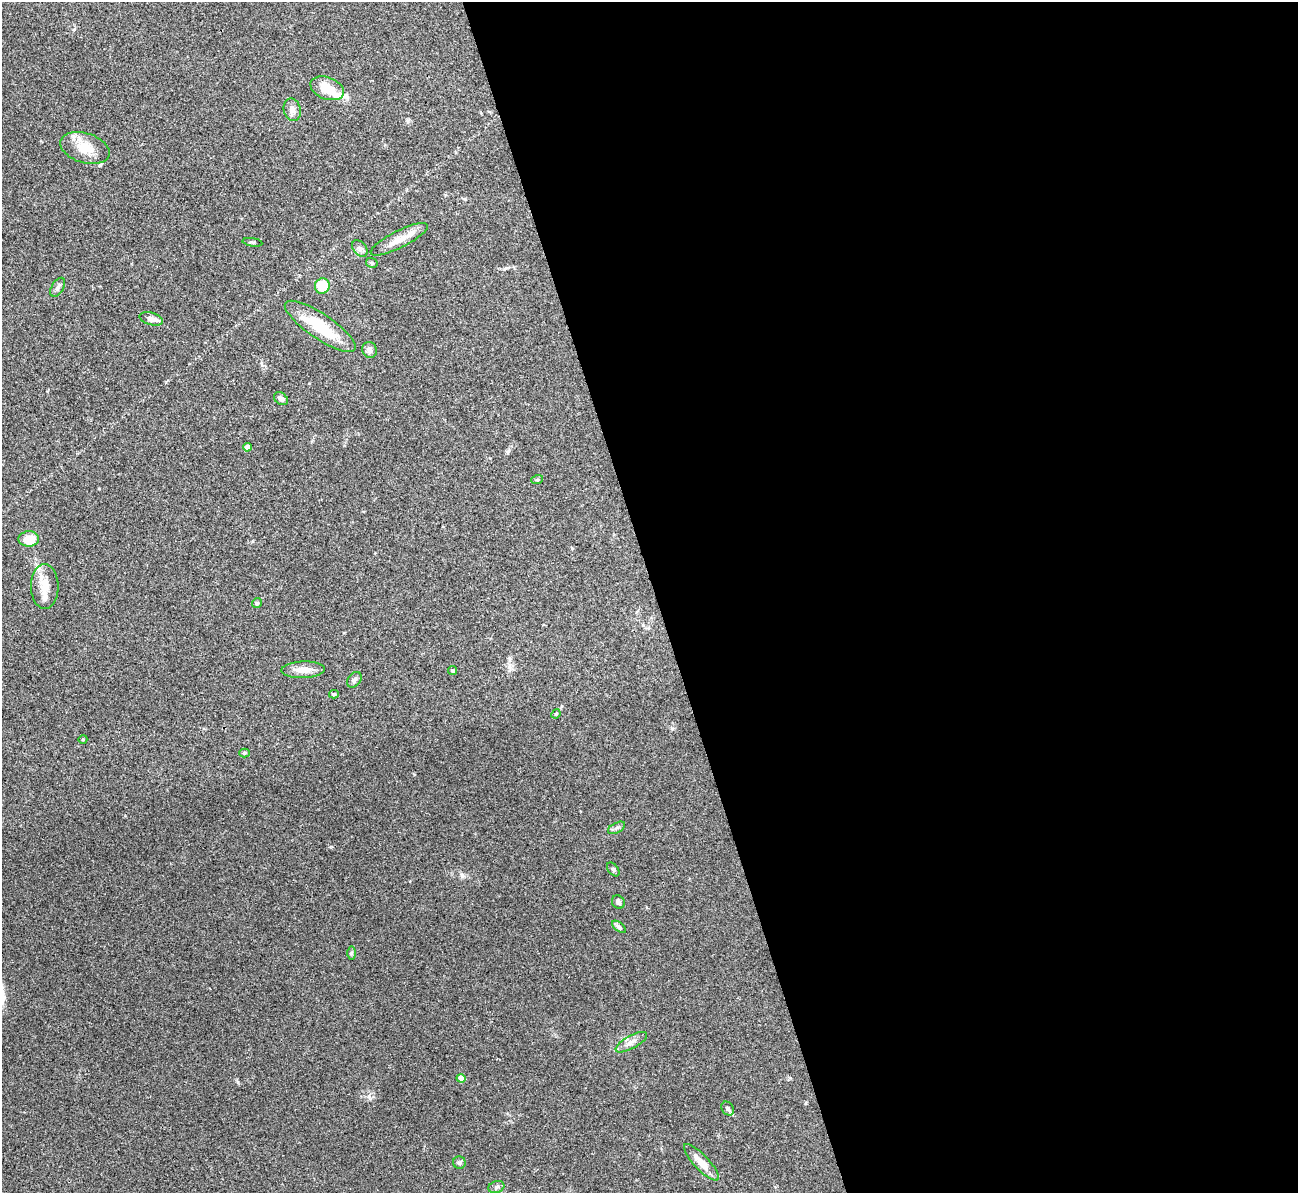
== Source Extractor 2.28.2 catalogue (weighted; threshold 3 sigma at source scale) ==
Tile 8 of 4 x 4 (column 4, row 2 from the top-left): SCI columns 3892-5187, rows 2527-3717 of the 5190 x 5175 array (HDU 1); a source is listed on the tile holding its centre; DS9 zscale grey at full resolution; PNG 1300 x 1195 px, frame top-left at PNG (2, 2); each listed source drawn as its Kron ellipse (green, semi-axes under 4 px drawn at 4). Shown black and unused: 50% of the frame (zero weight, under 3 of 4 exposures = <1% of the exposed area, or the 3 px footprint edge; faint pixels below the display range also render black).
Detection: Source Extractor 2.28.2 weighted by HDU 2 'WHT'; one run over the whole footprint, this tile lists its part. Background 0.0745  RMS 0.0058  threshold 0.0262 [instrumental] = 3 sigma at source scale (4.5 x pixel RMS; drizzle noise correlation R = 1.50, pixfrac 1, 0.05/0.05 arcsec/px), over >= 5 px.
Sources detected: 37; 1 inside a brighter object's white glare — neither listed nor drawn; the other 36 listed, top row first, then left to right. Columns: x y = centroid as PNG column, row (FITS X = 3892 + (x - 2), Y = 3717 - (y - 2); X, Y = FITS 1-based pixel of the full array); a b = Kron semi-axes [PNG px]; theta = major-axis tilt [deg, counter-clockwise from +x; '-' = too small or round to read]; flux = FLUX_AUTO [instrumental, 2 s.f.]
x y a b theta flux
327 88 17 11 -20 11
292 110 11 8 -77 3
85 148 25 15 -17 11
399 239 32 8 27 8.2
252 242 10 3 -9 0.75
360 248 9 6 -50 1.8
372 263 6 5 - 1.1
322 286 8 7 - 15
58 287 10 6 58 1.8
151 319 12 6 -17 3.6
320 326 42 12 -34 23
370 350 8 7 - 2.7
281 399 8 5 -38 2.5
247 447 4 4 - 5.5
537 480 6 3 18 0.65
29 539 10 7 0 11
45 586 22 13 -90 9.4
257 603 5 5 - 0.91
303 670 21 8 2 5.9
452 671 4 4 - 0.83
354 680 9 6 50 1.6
334 694 5 4 - 0.74
556 714 5 4 - 0.59
83 739 4 3 - 0.43
244 753 5 4 - 0.7
616 828 9 5 27 1.4
613 869 8 4 -52 0.99
618 902 7 6 - 1.5
619 927 8 4 -37 1.1
352 953 6 4 90 0.82
631 1042 17 6 29 3.8
461 1078 4 4 - 7.3
728 1108 7 5 -54 1.6
701 1162 24 7 -47 7.5
459 1163 6 6 - 1.3
496 1187 8 6 19 1.5
Unlisted compact peaks at least as high as the median listed source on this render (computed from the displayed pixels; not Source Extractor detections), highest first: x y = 369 1097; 238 1082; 672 728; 462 875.